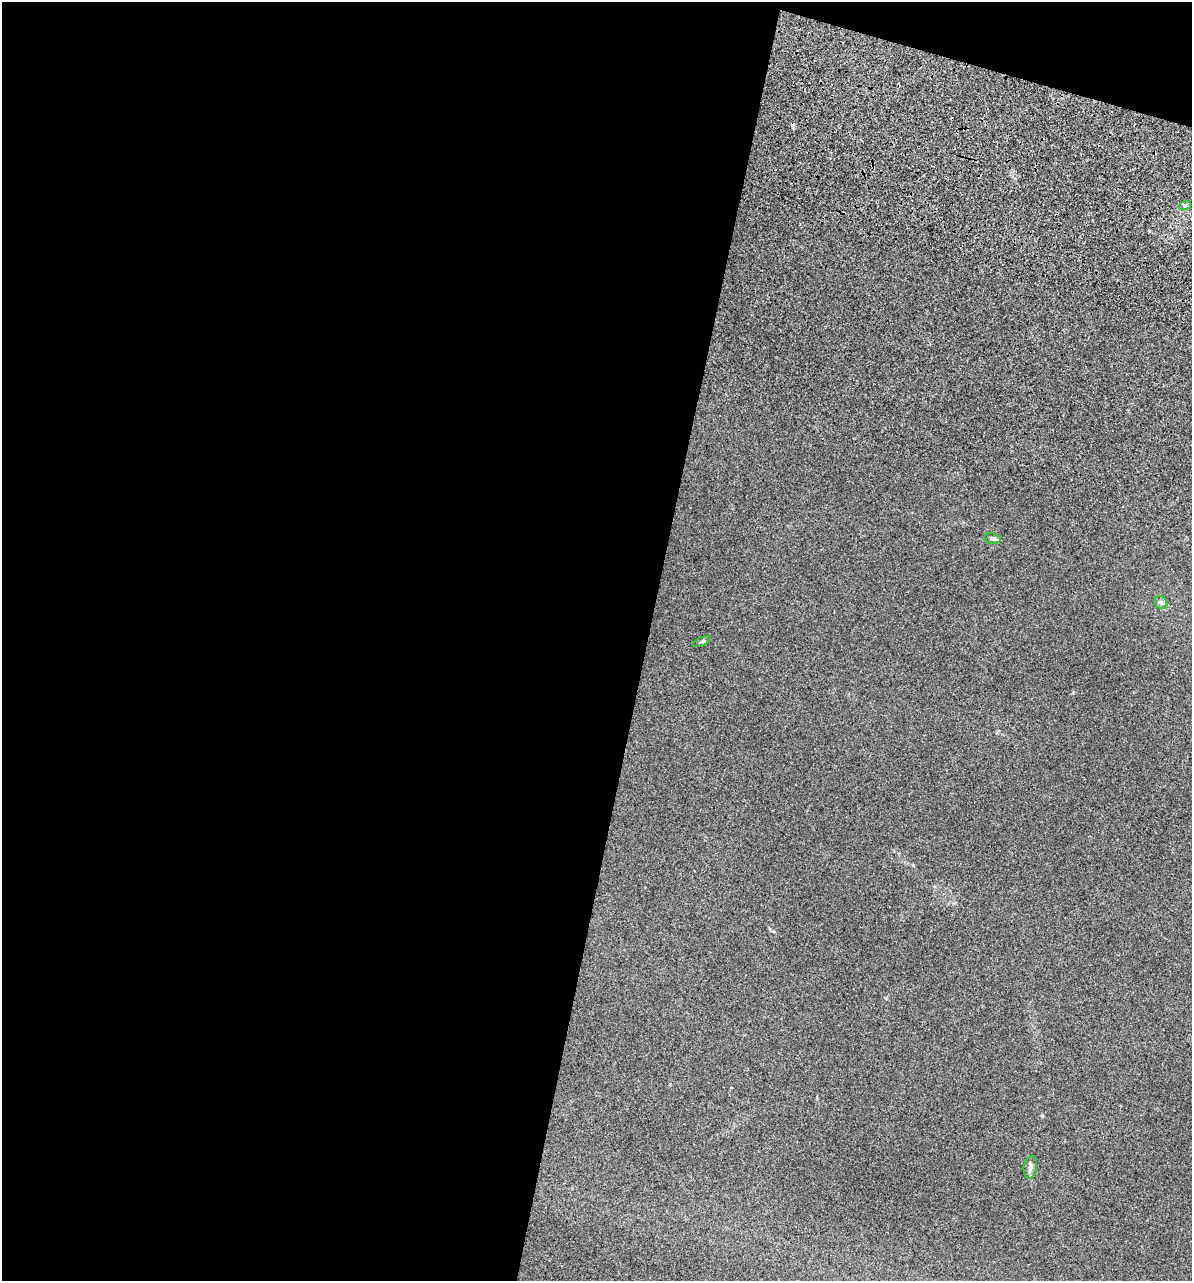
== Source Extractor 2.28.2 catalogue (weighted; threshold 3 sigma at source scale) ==
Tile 1 of 4 x 4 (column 1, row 1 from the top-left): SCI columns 357-1546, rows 4226-5504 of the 5353 x 5896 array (HDU 1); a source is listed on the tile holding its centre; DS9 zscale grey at full resolution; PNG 1194 x 1283 px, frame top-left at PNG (2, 2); each listed source drawn as its Kron ellipse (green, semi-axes under 4 px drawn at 4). Shown black and unused: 56% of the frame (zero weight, under 3 of 5 exposures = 17% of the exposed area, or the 3 px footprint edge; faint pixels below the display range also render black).
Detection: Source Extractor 2.28.2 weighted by HDU 2 'WHT'; one run over the whole footprint, this tile lists its part. Background 0.0739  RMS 0.0068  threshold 0.0305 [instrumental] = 3 sigma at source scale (4.5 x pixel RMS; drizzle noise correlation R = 1.50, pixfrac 1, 0.05/0.05 arcsec/px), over >= 5 px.
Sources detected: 5; all 5 listed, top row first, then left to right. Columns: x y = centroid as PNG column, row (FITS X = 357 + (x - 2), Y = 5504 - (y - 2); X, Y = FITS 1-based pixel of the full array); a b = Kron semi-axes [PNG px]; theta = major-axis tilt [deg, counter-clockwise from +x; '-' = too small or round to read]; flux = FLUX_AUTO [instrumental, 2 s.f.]
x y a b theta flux
1185 205 6 4 19 1.1
992 538 8 5 -11 1.6
1161 602 7 6 - 1.6
702 642 9 4 24 1.3
1030 1167 12 6 81 2.4